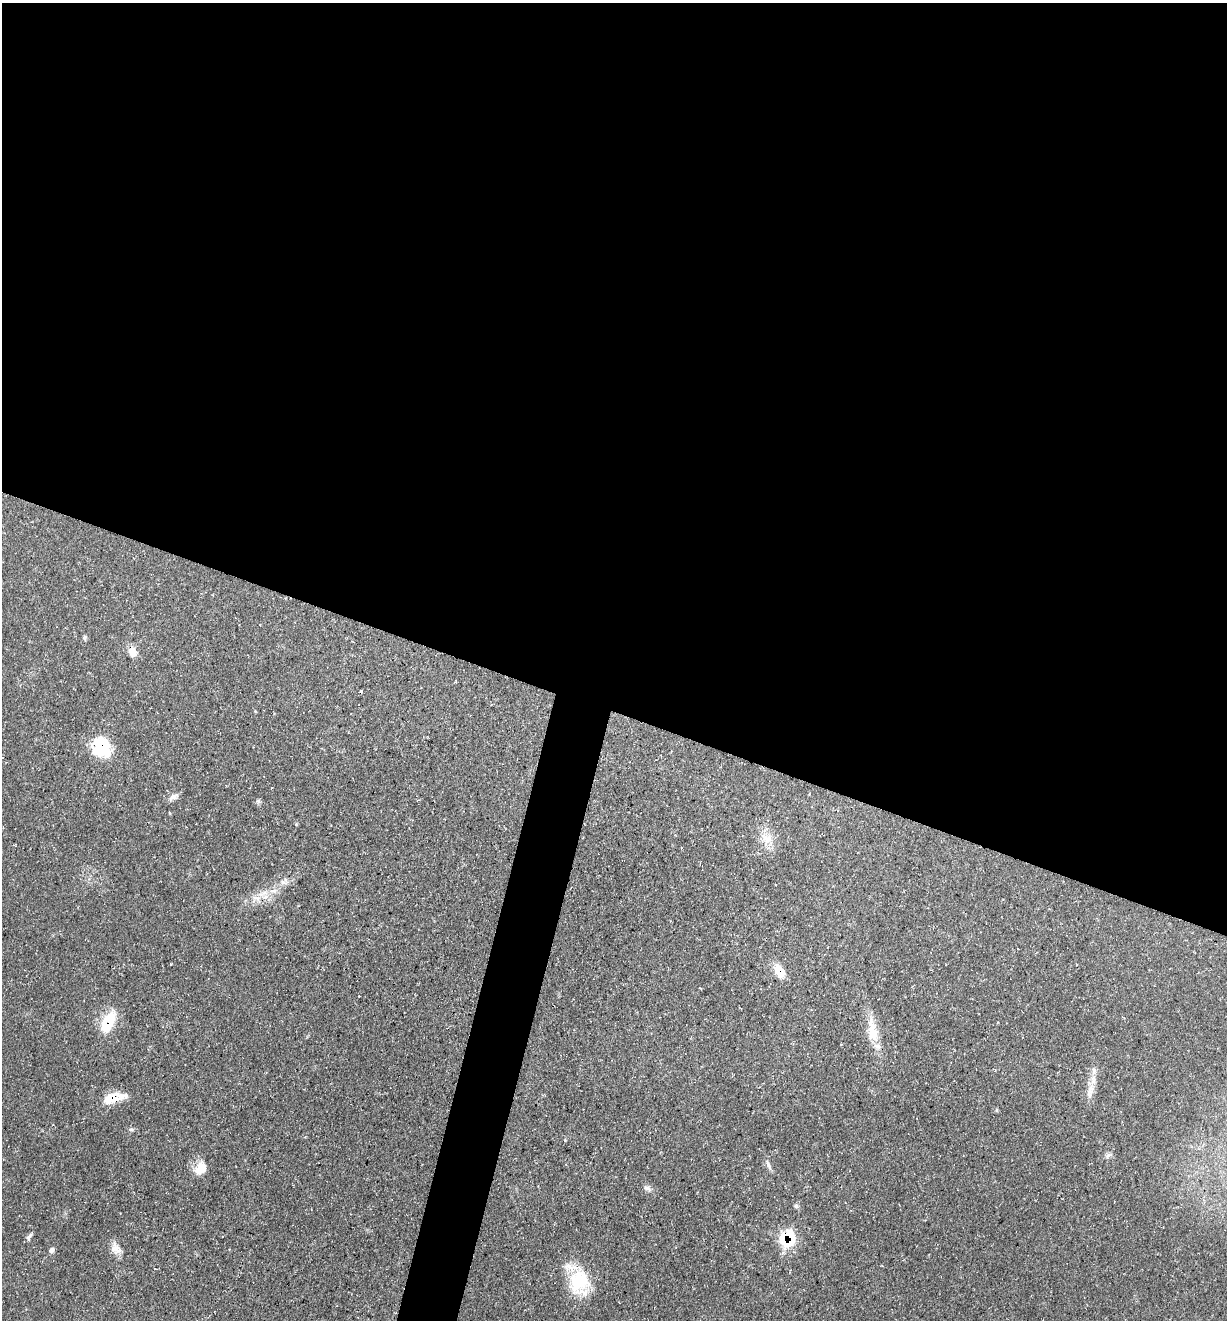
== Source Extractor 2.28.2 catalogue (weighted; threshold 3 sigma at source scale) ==
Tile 3 of 4 x 4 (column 3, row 1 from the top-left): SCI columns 2584-3808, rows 3954-5271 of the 5290 x 5272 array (HDU 1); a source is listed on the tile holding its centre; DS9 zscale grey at full resolution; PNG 1229 x 1322 px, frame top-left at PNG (2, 3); no overlay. Shown black and unused: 56% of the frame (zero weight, under 3 of 4 exposures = <1% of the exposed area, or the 3 px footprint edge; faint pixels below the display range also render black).
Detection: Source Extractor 2.28.2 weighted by HDU 2 'WHT'; one run over the whole footprint, this tile lists its part. Background 0.163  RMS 0.0072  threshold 0.0326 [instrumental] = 3 sigma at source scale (4.5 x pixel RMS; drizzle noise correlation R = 1.50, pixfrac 1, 0.05/0.05 arcsec/px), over >= 5 px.
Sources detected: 28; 2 cosmic-ray / hot-pixel residue — not listed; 1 inside a brighter listed object's ellipse — not listed separately; the other 25 listed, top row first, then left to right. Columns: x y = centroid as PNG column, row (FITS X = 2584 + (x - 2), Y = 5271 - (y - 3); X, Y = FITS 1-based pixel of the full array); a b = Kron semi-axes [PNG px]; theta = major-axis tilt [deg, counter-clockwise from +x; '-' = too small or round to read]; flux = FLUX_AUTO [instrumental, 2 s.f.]
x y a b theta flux
85 638 7 4 72 1.2
133 652 11 9 -64 7.1
101 747 21 17 -66 40
173 797 14 7 31 3.5
258 801 6 5 - 1.4
767 839 16 11 -1 8.6
283 882 9 5 -22 2.2
273 891 12 4 10 2.7
257 898 10 4 12 3.1
779 971 15 10 -59 11
108 1023 29 13 65 22
872 1032 30 14 -82 17
1090 1091 23 9 78 8.1
113 1098 24 10 16 17
131 1129 6 4 0 1.1
1108 1155 9 5 46 1.9
769 1165 15 4 -71 2.3
201 1168 17 12 53 11
647 1188 10 6 -20 2.3
796 1206 7 5 -87 1.5
29 1237 11 4 54 2
787 1238 18 15 63 35
116 1249 15 11 -11 6.3
52 1250 7 5 67 2
579 1280 31 23 69 35
Overlapping masked pixels (flux is a lower limit): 5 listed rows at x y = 101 747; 779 971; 108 1023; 113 1098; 787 1238